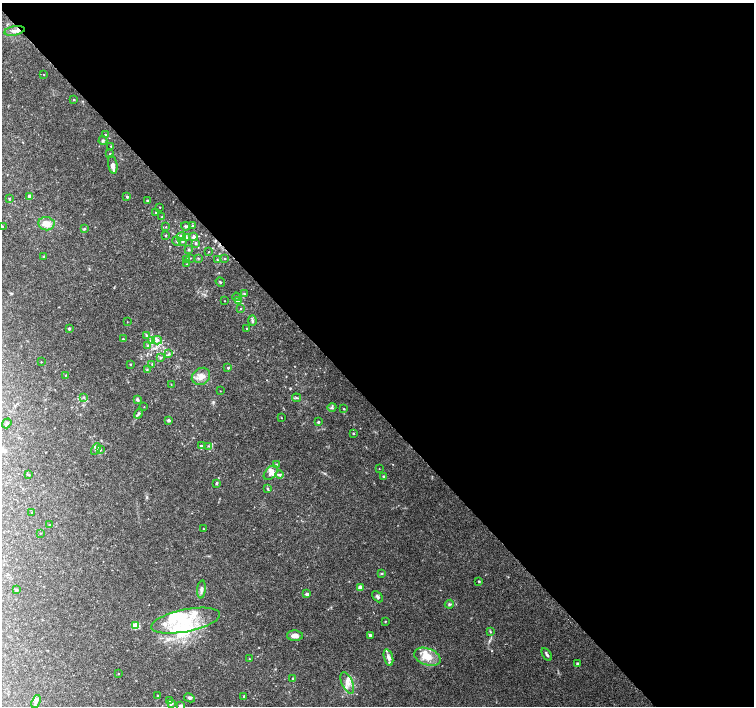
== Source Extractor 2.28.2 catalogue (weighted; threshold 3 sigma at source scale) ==
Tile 8 of 4 x 4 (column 4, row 2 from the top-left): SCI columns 4516-6018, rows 3026-4432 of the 6019 x 5987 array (HDU 1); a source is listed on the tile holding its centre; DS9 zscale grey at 2 x 2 block average (1 PNG px = mean of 2 x 2 image px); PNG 756 x 708 px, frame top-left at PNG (2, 3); each listed source drawn as its Kron ellipse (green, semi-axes under 4 px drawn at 4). Shown black and unused: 57% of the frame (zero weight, under 3 of 4 exposures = <1% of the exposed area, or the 3 px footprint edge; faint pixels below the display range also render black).
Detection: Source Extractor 2.28.2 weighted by HDU 2 'WHT'; one run over the whole footprint, this tile lists its part. Background 0.0958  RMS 0.0056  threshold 0.0253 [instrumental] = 3 sigma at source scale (4.5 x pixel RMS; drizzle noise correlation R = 1.50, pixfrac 1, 0.0396/0.0396 arcsec/px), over >= 5 px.
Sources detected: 143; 2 inside a brighter object's white glare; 2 cosmic-ray / hot-pixel residue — neither listed nor drawn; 19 inside a brighter listed object's ellipse — not listed separately; the other 120 listed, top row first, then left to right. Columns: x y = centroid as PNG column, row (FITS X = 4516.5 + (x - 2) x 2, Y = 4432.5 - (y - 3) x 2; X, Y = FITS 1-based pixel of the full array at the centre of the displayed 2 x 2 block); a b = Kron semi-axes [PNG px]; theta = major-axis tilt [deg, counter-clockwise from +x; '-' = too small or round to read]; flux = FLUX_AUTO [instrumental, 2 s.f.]
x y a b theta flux
14 31 10 4 10 6.8
44 74 2 2 - 0.59
74 100 3 2 - 0.93
105 135 2 2 - 1.1
103 140 4 3 - 1.8
111 146 3 2 - 0.76
110 154 2 2 - 0.9
113 165 9 4 -80 5.7
29 196 2 2 - 5.8
127 197 3 2 - 1.7
9 198 3 2 - 0.83
147 201 2 2 - 1.7
160 207 2 2 - 0.51
155 213 2 2 - 0.75
162 216 2 2 - 0.62
46 224 8 6 -7 13
186 226 4 3 - 2
192 226 2 2 - 0.58
2 227 2 2 - 1.1
166 227 2 2 - 0.6
84 229 4 3 - 2.1
166 235 3 2 - 0.71
181 237 5 3 - 11
186 237 4 3 - 3.4
194 237 4 3 - 3.3
177 241 4 2 - 1.3
182 241 3 3 - 1.4
196 243 3 3 - 1.9
189 250 3 3 - 1.6
209 252 2 2 - 0.62
44 256 4 3 - 1.3
190 258 3 2 - 0.67
198 258 2 2 - 0.78
187 259 3 2 - 0.81
217 259 4 2 - 0.86
225 259 2 2 - 0.77
187 264 3 2 - 0.57
220 282 5 2 - 1.3
244 293 3 3 - 1.3
236 297 4 2 - 1.4
225 301 2 2 - 0.54
238 301 3 3 - 9.1
240 309 2 2 - 0.73
252 320 5 4 - 3
127 322 2 2 - 0.41
247 328 2 2 - 0.61
69 329 2 2 - 2.7
146 335 4 3 - 1.6
123 339 3 2 - 1.2
157 340 5 4 - 3.6
151 341 4 4 - 5.5
147 346 4 3 - 1.7
169 354 3 3 - 1.6
160 358 3 3 - 1.4
41 362 2 2 - 0.58
130 364 2 2 - 0.82
152 364 4 2 - 0.97
228 368 3 2 - 2
147 370 3 3 - 1.1
65 375 2 2 - 0.54
201 376 9 8 - 9.9
171 384 2 2 - 0.42
220 391 2 2 - 0.42
84 397 3 3 - 1.1
297 398 4 2 - 1.3
137 399 4 3 - 1.9
144 407 2 2 - 0.48
332 407 4 3 - 1.7
344 409 3 2 - 0.9
139 414 5 3 - 1.6
281 418 2 2 - 0.51
169 420 4 3 - 2.3
318 422 2 2 - 1.8
7 423 5 3 - 2.4
353 433 2 2 - 1.1
201 446 3 3 - 2.8
209 446 4 3 - 1.3
96 449 6 3 62 2.2
100 450 3 2 - 0.94
276 464 2 2 - 0.82
379 469 2 2 - 0.43
271 473 8 5 47 6
29 475 3 2 - 0.81
280 475 4 3 - 2.1
383 476 2 2 - 1.6
216 483 3 3 - 1.4
268 489 4 3 - 1.3
32 512 3 2 - 1.1
50 525 3 3 - 1.3
203 529 2 2 - 0.61
40 533 3 2 - 0.54
382 574 4 2 - 1
479 581 2 2 - 1.2
360 587 3 3 - 13
201 589 9 4 84 3.6
16 590 3 3 - 1.3
307 594 2 2 - 6
377 597 6 3 -48 2.5
449 604 5 3 - 1.9
185 621 35 11 11 51
385 621 2 2 - 0.81
136 626 3 3 - 46
490 632 3 2 - 1
370 635 3 2 - 2.2
295 636 8 5 -4 7.1
547 654 7 3 -58 2.3
388 657 9 4 -75 6.1
427 657 14 8 -19 20
249 659 2 2 - 0.49
577 664 3 3 - 1.8
118 674 2 2 - 0.61
293 678 3 2 - 0.97
347 683 11 5 -67 8.9
157 695 2 2 - 0.78
244 696 3 2 - 1.6
189 698 6 3 -27 2.5
169 701 2 2 - 0.73
36 702 7 4 70 4.1
171 703 3 2 - 4
180 706 4 3 - 2.6
Overlapping masked pixels (flux is a lower limit): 1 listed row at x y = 14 31
Isophote crosses this tile's border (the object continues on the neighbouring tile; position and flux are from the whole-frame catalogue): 2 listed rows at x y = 2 227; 180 706
Diffuse or blended objects may show on this block-average render without a row.